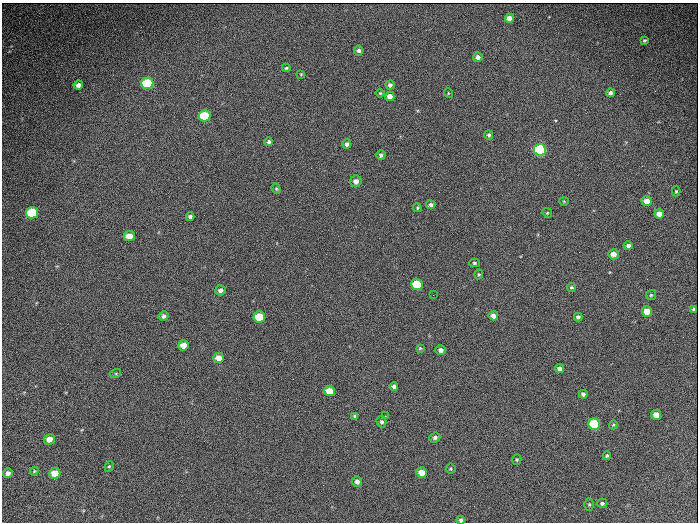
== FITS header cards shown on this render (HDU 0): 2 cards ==
NAXIS1  =                  696 / length of data axis 1
NAXIS2  =                  520 / length of data axis 2

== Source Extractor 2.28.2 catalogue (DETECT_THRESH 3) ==
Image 696 x 520 px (HDU 0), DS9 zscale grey, 1 PNG px = 1 image px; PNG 700 x 524 px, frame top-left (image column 1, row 520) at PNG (2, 3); each listed source drawn as its Kron ellipse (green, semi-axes under 4 px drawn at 4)
Background 872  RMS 58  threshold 173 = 3 sigma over >= 5 px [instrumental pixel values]
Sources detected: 75; all 75 listed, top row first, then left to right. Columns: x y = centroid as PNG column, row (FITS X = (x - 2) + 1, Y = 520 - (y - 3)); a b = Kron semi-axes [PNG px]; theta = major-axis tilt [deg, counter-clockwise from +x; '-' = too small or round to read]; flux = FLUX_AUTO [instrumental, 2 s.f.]
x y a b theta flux
509 18 4 4 - 29000
644 40 3 3 - 5000
359 50 5 4 - 11000
478 57 4 4 - 16000
286 68 4 3 - 4700
301 74 3 3 - 3100
147 83 6 5 - 190000
78 85 5 4 - 16000
390 85 4 4 - 11000
380 93 4 4 - 3900
448 93 5 3 - 3200
610 93 4 4 - 13000
390 96 5 4 - 24000
205 116 6 5 - 200000
489 135 5 4 - 8400
269 142 4 3 - 8200
347 144 5 4 - 11000
540 150 6 5 - 580000
381 155 5 4 - 9000
356 181 6 5 - 20000
276 189 5 4 - 5000
676 191 5 4 - 4500
564 201 4 4 - 3900
647 201 5 5 - 36000
431 205 4 4 - 9700
417 208 4 3 - 4400
32 213 6 5 - 250000
547 213 5 4 - 4700
659 214 5 4 - 34000
190 217 4 4 - 12000
129 236 5 5 - 42000
628 246 4 4 - 13000
613 254 5 5 - 27000
474 263 5 4 - 5900
479 274 5 4 - 4600
417 284 5 5 - 140000
571 287 4 4 - 5400
220 290 5 5 - 14000
433 295 2 2 - 5900
651 295 5 5 - 5300
694 309 4 3 - 9400
647 311 5 5 - 65000
164 316 5 4 - 13000
493 316 5 4 - 22000
259 317 6 5 - 110000
578 317 4 4 - 9200
184 345 5 5 - 36000
420 348 4 4 - 4800
441 350 5 5 - 16000
219 358 5 5 - 40000
559 368 4 4 - 14000
116 373 5 3 - 4100
394 387 4 4 - 10000
329 391 5 5 - 59000
583 394 4 4 - 11000
656 415 5 5 - 37000
355 416 4 4 - 8700
385 416 2 2 - 10000
381 422 5 5 - 8800
594 424 6 5 - 310000
613 425 4 4 - 4400
435 437 5 5 - 10000
49 439 6 5 - 31000
607 456 4 4 - 6100
517 460 5 4 - 4500
109 466 5 4 - 5100
451 469 5 5 - 4100
34 471 4 4 - 4300
422 472 5 5 - 44000
8 473 5 4 - 13000
55 473 5 5 - 58000
357 481 5 5 - 15000
602 503 5 4 - 8800
589 504 6 5 - 5900
461 520 4 4 - 9900
At the frame edge (FLAGS 8, measured only in part): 1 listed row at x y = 461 520